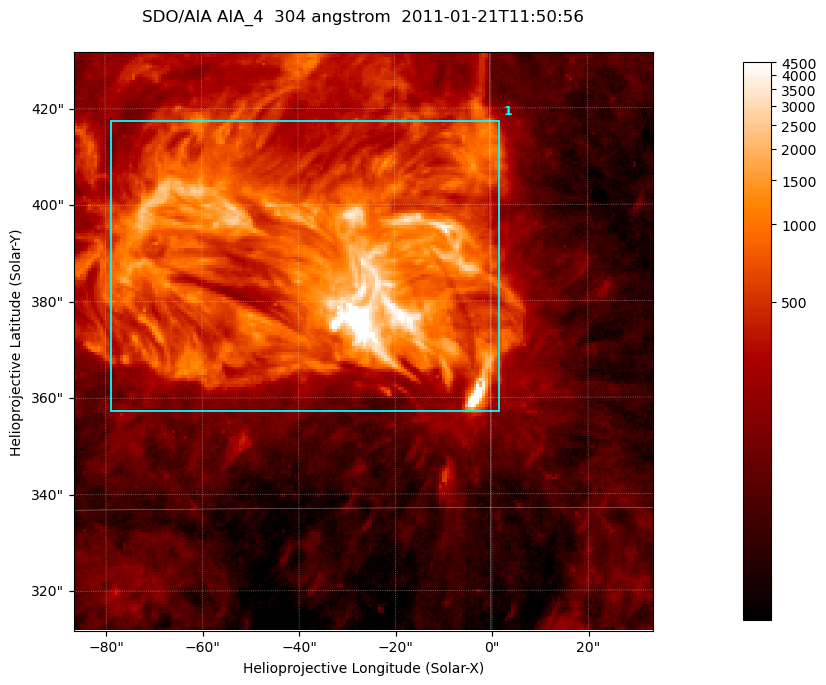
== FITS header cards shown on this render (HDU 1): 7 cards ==
TELESCOP= 'SDO/AIA '           / For AIA: SDO/AIA
INSTRUME= 'AIA_4   '           / For AIA: AIA_ATA1, AIA_ATA2, AIA_ATA3 or AIA_AT
WAVELNTH=                  304 / [angstrom] Wavelength
WAVEUNIT= 'angstrom'           / Wavelength unit: angstrom
DATE-OBS= '2011-01-21T11:50:56.124' / [ISO] Date when observation started; ISO 8
CTYPE1  = 'HPLN-TAN'           / CTYPE1; Typically HPLN
CTYPE2  = 'HPLT-TAN'           / CTYPE2; Typically HPLT

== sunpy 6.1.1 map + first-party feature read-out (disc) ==
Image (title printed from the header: SDO/AIA AIA_4  304 angstrom  2011-01-21T11:50:56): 200 x 200 px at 0.6 arcsec/px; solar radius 975 arcsec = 1625 px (partial field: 0.5% of the solar disc is inside the frame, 100% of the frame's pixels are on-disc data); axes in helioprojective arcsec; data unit not stated in the header (colour bar unlabelled)
Orientation: roll -0.132 deg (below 1 deg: not rotated)
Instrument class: DISC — disc imager (sunpy class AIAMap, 304 A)
Bright regions (active regions / flare kernels): reference = the on-disc median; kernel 3 px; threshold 5 sigma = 702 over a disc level ~161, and >= 1.15x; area >= 40 px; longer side >= 3 px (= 1.8 arcsec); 1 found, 1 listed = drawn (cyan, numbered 1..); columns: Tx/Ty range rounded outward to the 2 arcsec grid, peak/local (2 s.f.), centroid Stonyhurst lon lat
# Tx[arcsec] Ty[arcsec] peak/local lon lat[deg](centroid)
1 -80..2 356..418 85 -2 +18